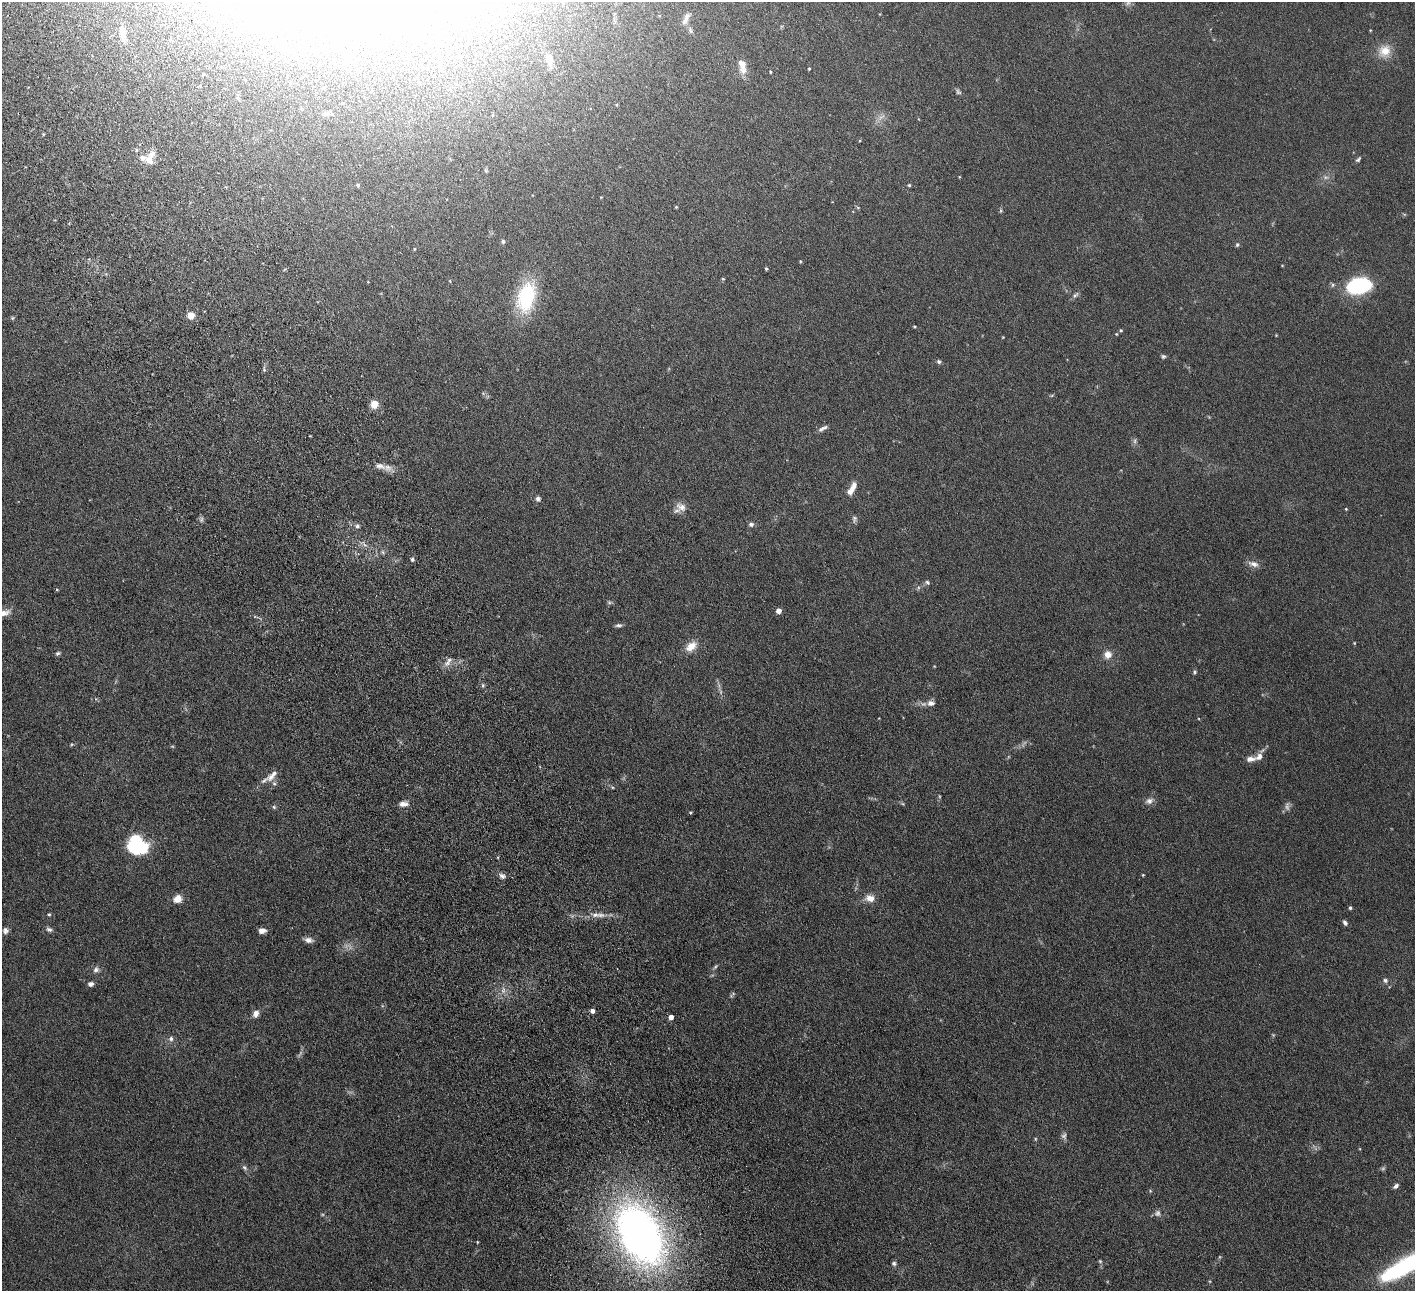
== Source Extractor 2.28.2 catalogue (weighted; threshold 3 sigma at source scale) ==
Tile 11 of 4 x 4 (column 3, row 3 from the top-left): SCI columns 2882-4294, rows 1479-2767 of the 5760 x 5666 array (HDU 1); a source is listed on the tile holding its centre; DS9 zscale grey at full resolution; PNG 1417 x 1293 px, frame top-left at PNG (2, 2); no overlay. Shown black and unused: <1% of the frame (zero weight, under 4 of 8 exposures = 3% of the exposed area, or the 3 px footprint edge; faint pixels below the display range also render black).
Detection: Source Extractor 2.28.2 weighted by HDU 2 'WHT'; one run over the whole footprint, this tile lists its part. Background 0.0702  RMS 0.0061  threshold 0.0251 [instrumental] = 3 sigma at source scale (4.09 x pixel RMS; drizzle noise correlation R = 1.36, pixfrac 0.8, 0.05/0.05 arcsec/px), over >= 5 px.
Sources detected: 124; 11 too faint to see at this stretch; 3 inside a brighter object's white glare — not listed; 5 inside a brighter listed object's ellipse — not listed separately; the other 105 listed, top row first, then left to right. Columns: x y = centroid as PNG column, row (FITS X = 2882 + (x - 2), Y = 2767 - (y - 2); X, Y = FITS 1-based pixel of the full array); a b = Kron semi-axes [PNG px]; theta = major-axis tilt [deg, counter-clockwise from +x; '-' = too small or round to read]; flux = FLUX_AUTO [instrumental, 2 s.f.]
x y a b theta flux
686 19 19 6 66 2.8
690 30 10 5 -72 1.4
123 33 18 8 -78 5.6
1384 51 18 17 - 8.9
549 60 17 8 -82 5.8
742 66 21 9 -79 5.9
809 69 3 2 - 0.53
770 72 3 3 - 0.57
958 92 8 6 -45 1.2
326 114 12 5 11 1.5
136 150 5 3 - 0.63
150 158 21 10 66 6.3
1358 159 8 4 47 1.1
959 177 4 3 - 0.4
358 185 4 4 - 0.77
909 185 4 4 - 0.68
601 197 4 3 - 0.34
676 207 5 4 - 0.45
1001 211 7 3 71 0.69
503 241 5 5 - 1.1
1237 245 6 4 87 0.91
800 261 4 4 - 0.48
1282 265 4 3 - 0.39
766 269 4 3 - 0.7
723 279 5 3 - 0.48
1359 286 23 14 13 48
1075 295 10 5 46 1.4
526 297 38 21 74 33
191 315 5 5 - 14
914 326 4 3 - 0.56
1121 330 4 4 - 0.62
1116 334 4 4 - 0.43
1276 335 3 3 - 0.38
1003 337 4 3 - 0.38
1163 356 6 5 - 0.92
939 362 6 5 - 1.1
374 404 5 5 - 22
822 428 13 5 28 1.9
1135 441 9 4 82 1.2
380 466 18 8 -16 4.7
850 491 12 7 55 4.1
538 499 6 6 - 1.7
681 507 16 11 -27 4.5
1346 509 4 3 - 0.48
202 519 7 4 71 1
854 519 10 6 -87 1.4
751 524 6 5 - 1.6
357 526 6 5 - 1.3
383 552 6 4 -71 0.81
412 559 5 4 - 1.1
1253 564 14 7 -15 3.2
927 582 7 5 -44 1.2
57 590 5 3 - 0.51
609 602 7 5 6 0.97
778 611 4 4 - 4.4
4 613 15 7 15 4.1
619 625 8 5 -1 1.3
1354 643 4 4 - 0.44
691 646 15 10 40 6.4
58 653 7 5 25 1.1
1108 654 8 8 - 4.7
448 663 14 7 40 3.1
934 666 3 2 - 0.36
1195 672 5 5 - 0.83
483 685 6 4 -89 0.81
931 703 10 7 8 2.9
1259 756 11 8 61 3.1
272 776 20 8 45 4.6
939 796 5 3 - 0.49
1149 801 11 8 19 2.6
403 804 11 6 0 3.2
274 807 5 5 - 0.86
690 812 4 3 - 0.54
138 842 18 11 -32 28
1143 875 3 3 - 0.49
502 876 8 6 -42 2
870 898 12 8 -9 4.7
177 899 10 9 - 4.9
1350 908 3 3 - 0.91
49 914 5 4 - 0.65
600 915 12 6 0 3
1345 923 7 5 -54 1.5
49 929 8 6 -15 1.5
5 931 8 8 - 2
262 931 7 5 4 3.5
309 940 11 6 -11 2.5
715 967 8 4 54 0.9
96 969 8 7 - 2
1385 980 7 6 - 1.4
90 984 6 5 - 1.9
503 990 9 5 71 2.1
732 994 9 4 48 1
592 1011 4 4 - 2.8
256 1013 7 6 - 3.6
671 1017 4 4 - 4.1
171 1039 7 6 - 1.6
1035 1139 5 3 - 0.57
244 1168 9 6 -49 1.3
1396 1186 6 5 - 1.7
1150 1191 5 3 - 0.52
640 1234 70 43 -62 310
477 1242 4 3 - 0.39
1100 1261 5 4 - 0.7
894 1263 6 6 - 1.2
1410 1263 53 16 27 89
Isophote crosses this tile's border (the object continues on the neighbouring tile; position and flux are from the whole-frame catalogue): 2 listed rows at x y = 4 613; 1410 1263